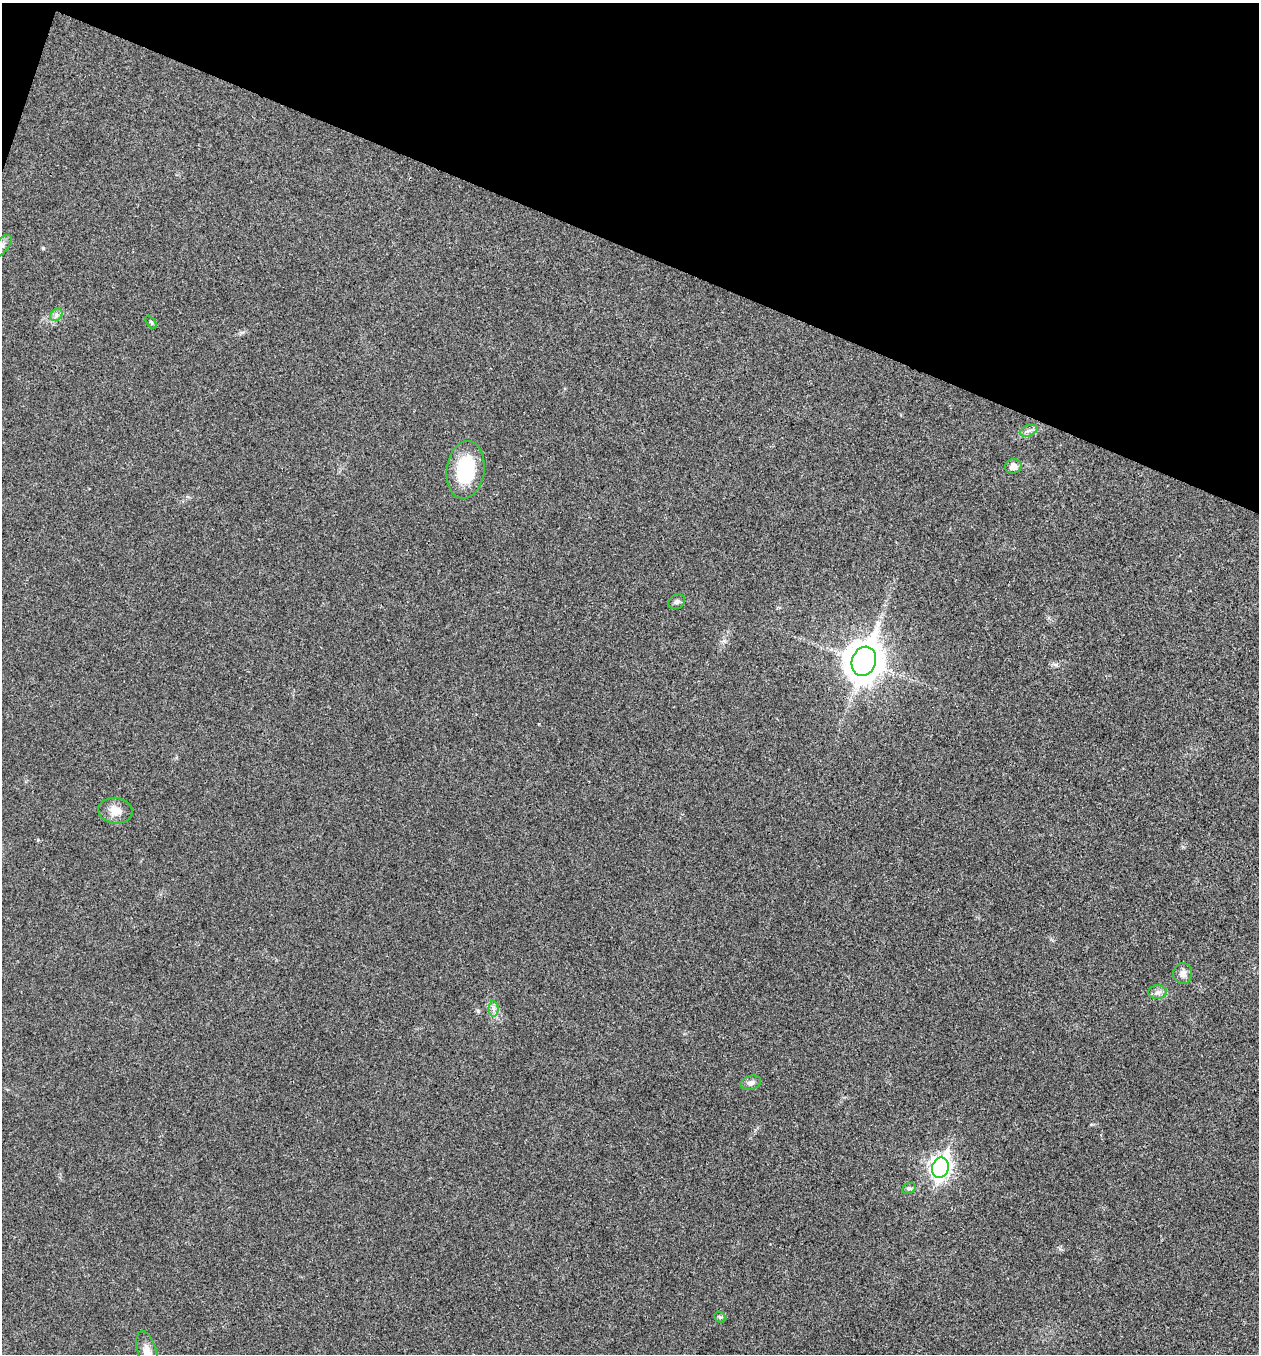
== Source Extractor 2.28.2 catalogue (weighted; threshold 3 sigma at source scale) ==
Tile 2 of 4 x 4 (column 2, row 1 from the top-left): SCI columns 1394-2650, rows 4064-5415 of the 5431 x 5417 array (HDU 1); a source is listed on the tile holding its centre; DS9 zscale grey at full resolution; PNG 1261 x 1356 px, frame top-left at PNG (2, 3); each listed source drawn as its Kron ellipse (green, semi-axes under 4 px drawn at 4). Shown black and unused: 19% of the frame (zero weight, under 3 of 4 exposures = <1% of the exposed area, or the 3 px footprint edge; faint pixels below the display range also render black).
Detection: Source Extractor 2.28.2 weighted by HDU 2 'WHT'; one run over the whole footprint, this tile lists its part. Background 0.0241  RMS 0.0054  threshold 0.0241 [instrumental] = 3 sigma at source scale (4.5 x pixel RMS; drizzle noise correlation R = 1.50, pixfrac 1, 0.05/0.05 arcsec/px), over >= 5 px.
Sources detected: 17; all 17 listed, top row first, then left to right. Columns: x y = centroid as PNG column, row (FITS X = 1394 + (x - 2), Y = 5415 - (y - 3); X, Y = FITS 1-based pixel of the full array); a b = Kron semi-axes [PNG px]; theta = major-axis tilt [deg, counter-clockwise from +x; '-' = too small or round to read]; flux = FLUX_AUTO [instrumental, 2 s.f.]
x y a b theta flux
2 246 13 7 48 2.6
56 315 7 5 46 1.5
151 322 7 3 -54 0.76
1029 431 9 5 19 1.9
1013 466 8 7 - 3.5
466 470 29 19 82 33
677 602 8 7 - 1.5
864 661 15 12 70 1200
115 811 17 13 -7 6.5
1183 973 10 9 - 3.3
1158 992 9 7 2 2.2
494 1009 7 5 -89 1.7
751 1083 10 7 18 2.5
940 1168 10 8 71 290
909 1188 7 5 28 1.1
720 1317 6 5 - 0.8
147 1353 23 9 -74 7.8
Isophote crosses this tile's border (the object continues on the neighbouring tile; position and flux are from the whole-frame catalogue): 2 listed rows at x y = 2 246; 147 1353
Unlisted compact peaks at least as high as the median listed source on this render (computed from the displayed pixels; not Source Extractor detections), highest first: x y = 43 248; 478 1011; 1056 665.